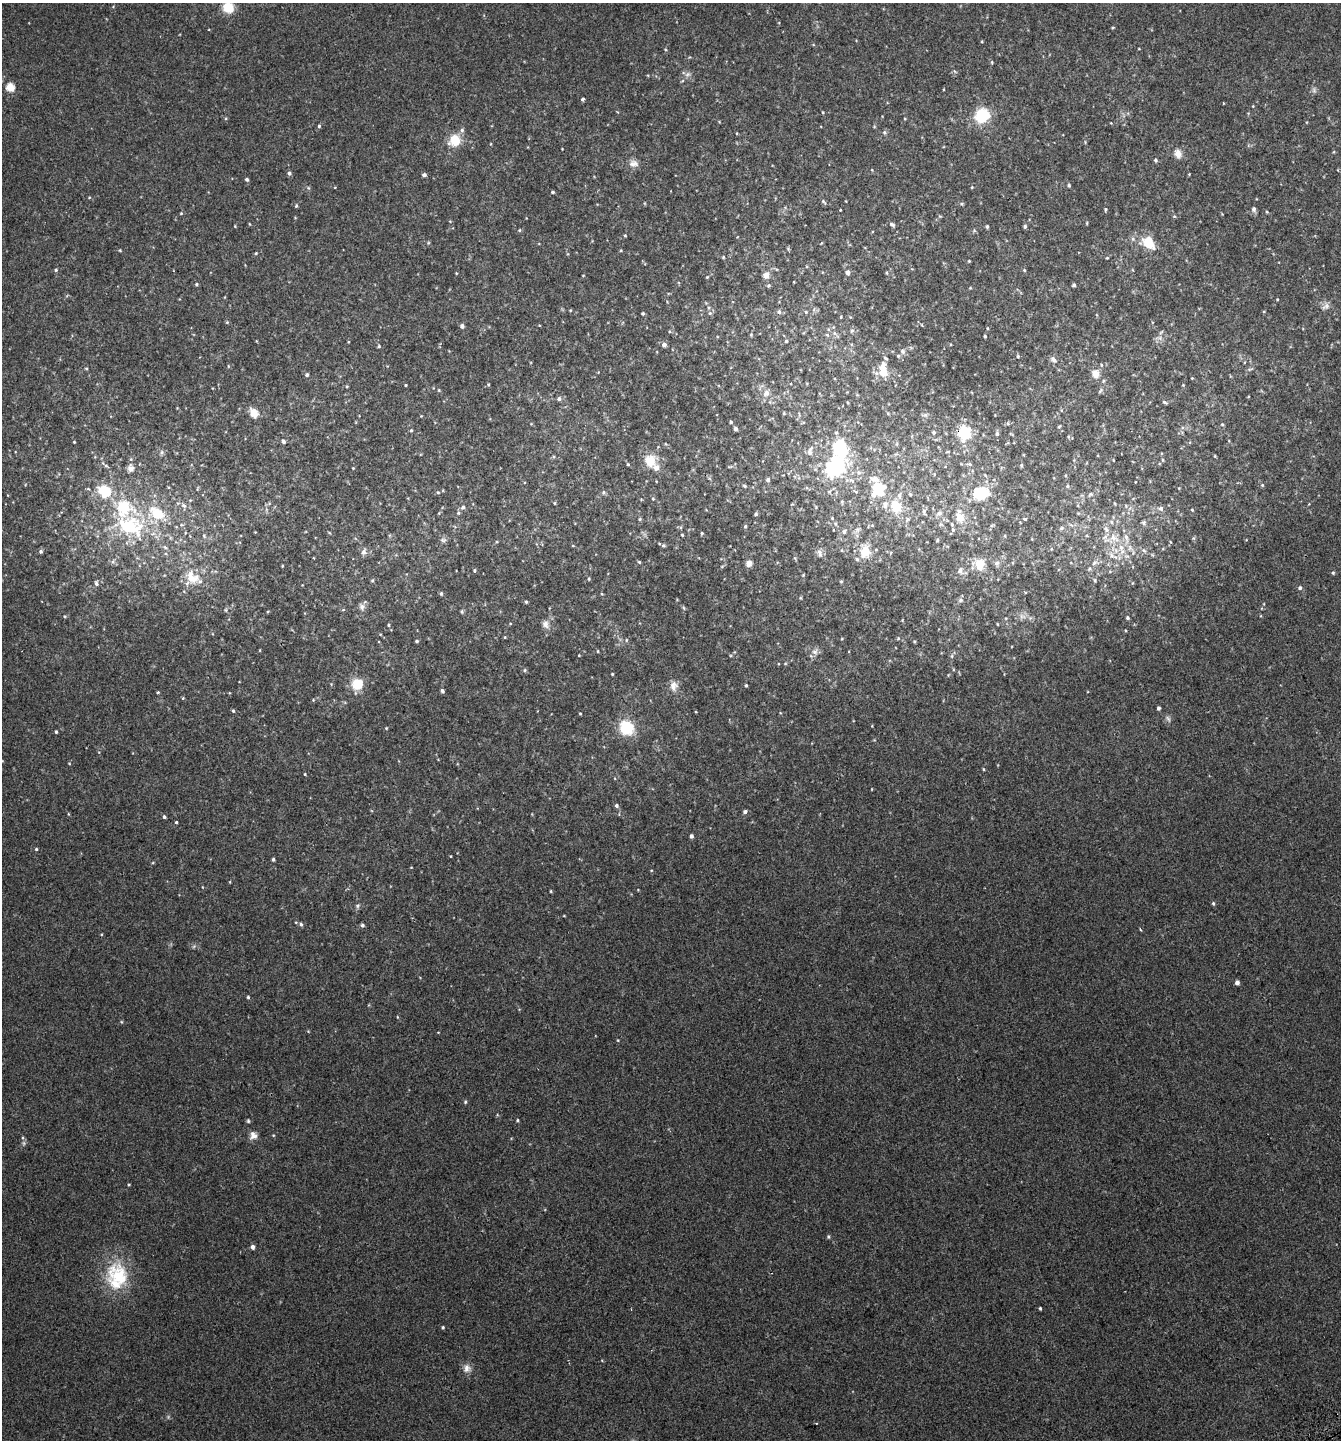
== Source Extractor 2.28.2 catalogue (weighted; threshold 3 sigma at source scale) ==
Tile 6 of 4 x 4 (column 2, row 2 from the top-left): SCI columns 1501-2839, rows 2927-4364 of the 5732 x 5857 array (HDU 1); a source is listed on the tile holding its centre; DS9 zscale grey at full resolution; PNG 1343 x 1442 px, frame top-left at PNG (2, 3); no overlay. Shown black and unused: <1% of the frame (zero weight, under 2 of 3 exposures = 3% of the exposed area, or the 3 px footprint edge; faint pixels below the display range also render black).
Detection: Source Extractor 2.28.2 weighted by HDU 2 'WHT'; one run over the whole footprint, this tile lists its part. Background 0.0096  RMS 0.0067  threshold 0.0301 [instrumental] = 3 sigma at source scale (4.5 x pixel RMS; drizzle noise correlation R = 1.50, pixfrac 1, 0.0396/0.0396 arcsec/px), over >= 5 px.
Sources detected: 310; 1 too faint to see at this stretch — not listed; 16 inside a brighter listed object's ellipse — not listed separately; the other 293 listed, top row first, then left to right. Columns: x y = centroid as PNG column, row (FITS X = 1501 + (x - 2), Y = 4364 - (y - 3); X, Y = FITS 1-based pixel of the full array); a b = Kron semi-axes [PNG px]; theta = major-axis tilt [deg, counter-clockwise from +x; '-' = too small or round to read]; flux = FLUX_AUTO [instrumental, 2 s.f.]
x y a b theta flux
228 7 11 10 - 16
982 41 5 3 - 0.53
1139 49 4 2 - 0.39
992 62 5 3 - 0.67
955 71 7 3 -45 0.75
687 74 8 7 - 2.2
10 87 5 5 - 19
1314 90 9 6 -82 1.8
582 99 3 3 - 2.1
1223 103 2 2 - 0.63
1253 106 3 3 - 0.47
823 112 3 3 - 0.53
982 116 15 13 40 26
905 119 4 3 - 0.5
319 126 4 4 - 1
884 132 6 6 - 1.3
455 140 16 13 44 13
491 144 4 3 - 0.47
1178 154 13 10 -68 4.8
1155 160 5 4 - 1.2
634 163 13 9 -4 4.2
872 170 5 3 - 0.47
289 173 5 5 - 1.6
1189 174 4 3 - 0.51
424 175 4 4 - 1.9
247 180 4 4 - 1.3
1069 185 4 4 - 0.91
972 187 4 3 - 0.49
552 192 4 4 - 0.91
823 202 9 4 -50 1.3
962 204 5 3 - 0.78
296 206 5 4 - 0.84
1105 209 5 3 - 0.76
1254 209 7 6 - 1.9
840 210 3 2 - 0.4
1267 212 4 3 - 0.64
181 213 4 4 - 0.65
1174 216 5 4 - 0.73
450 221 4 4 - 0.51
1087 223 5 3 - 0.56
249 224 4 3 - 0.49
892 225 7 5 -33 1.5
987 226 4 3 - 1.1
1025 226 4 4 - 1.3
519 230 4 4 - 0.73
974 230 5 5 - 0.89
625 235 4 4 - 0.64
1133 239 7 6 - 1.8
1148 243 15 11 -42 16
120 250 4 3 - 0.6
256 253 4 4 - 0.66
723 257 4 4 - 0.62
1107 258 4 3 - 0.56
969 261 3 3 - 0.6
56 270 5 4 - 1
1024 270 4 4 - 0.74
848 272 5 5 - 2.9
456 273 4 3 - 0.49
887 273 5 3 - 0.64
583 275 4 2 - 0.41
766 275 9 8 - 3.9
707 277 5 3 - 0.68
794 282 3 2 - 0.4
196 284 4 3 - 0.9
768 285 5 5 - 1
1074 285 4 4 - 1.1
970 288 4 3 - 0.52
1277 299 4 3 - 0.46
1326 306 12 7 36 3.2
570 310 4 3 - 0.58
779 312 7 7 - 1.7
806 312 5 5 - 0.91
643 313 4 4 - 0.92
710 313 6 5 - 1.6
841 317 4 3 - 0.56
227 322 5 4 - 0.73
539 325 4 3 - 0.47
922 325 5 3 - 0.49
462 326 4 4 - 2.2
987 328 4 3 - 0.62
852 331 6 5 - 1.3
834 333 8 6 -36 2
751 335 5 4 - 0.8
827 335 6 4 -19 0.88
985 336 3 3 - 0.86
1159 338 10 5 -11 2.3
786 341 4 4 - 0.89
664 345 5 5 - 2.4
379 346 4 3 - 0.92
903 351 8 6 -49 2
1018 356 5 4 - 0.78
886 358 7 4 -43 1
1053 359 11 7 -43 2.5
86 369 4 4 - 0.68
1250 369 9 3 19 0.95
883 372 15 14 - 8.6
1096 374 13 11 -69 6.3
307 375 4 4 - 1.4
1192 378 3 3 - 0.49
405 385 3 2 - 0.59
488 385 4 4 - 0.7
1183 385 4 3 - 0.52
439 390 4 4 - 0.66
1100 391 8 4 55 1.1
766 393 10 8 58 4.1
559 399 5 5 - 1.7
1165 402 7 4 -26 1.1
254 413 12 9 -57 6.5
784 413 5 3 - 0.59
925 415 10 5 0 1.4
421 416 3 3 - 0.45
731 422 4 3 - 0.93
1222 424 5 4 - 0.81
1059 426 5 4 - 0.78
736 429 4 3 - 2.4
411 430 4 4 - 0.81
933 432 5 4 - 1.1
836 433 6 5 - 1.3
964 433 14 12 -81 25
997 434 5 5 - 1.3
1068 437 5 3 - 0.74
283 441 6 5 - 1.6
74 442 4 3 - 0.57
810 452 9 8 - 2.5
162 453 7 6 - 1.6
1215 456 5 3 - 0.57
1113 460 4 2 - 0.4
1163 460 4 4 - 0.7
650 461 17 16 - 11
628 464 5 4 - 0.67
969 464 6 4 -21 1
1021 465 5 4 - 0.81
106 466 7 5 -45 1.4
836 467 23 18 44 59
131 468 10 8 -85 3.4
353 468 3 3 - 0.5
1066 475 5 3 - 0.61
768 480 5 5 - 1.9
1262 485 5 4 - 0.89
745 486 6 4 -19 0.99
1067 486 5 5 - 0.98
197 489 6 3 71 0.65
878 489 14 12 59 24
104 491 19 16 -36 20
855 491 8 3 -30 0.92
438 492 5 4 - 0.78
603 492 5 5 - 1.3
829 492 6 5 - 1.2
981 493 16 12 12 25
910 494 5 4 - 0.75
1090 494 8 5 32 1.5
653 499 4 4 - 0.63
842 502 5 5 - 0.8
555 503 5 3 - 0.57
184 505 9 6 -38 2.5
896 506 19 16 -68 16
1126 506 6 3 -72 0.76
463 507 7 5 25 1.6
1161 508 7 6 - 2.1
1192 510 4 3 - 0.6
924 511 8 6 -78 1.8
439 513 4 3 - 0.58
458 513 6 4 -85 1.1
939 513 9 7 18 2.6
756 514 5 4 - 1.2
960 517 16 12 -62 9.4
832 518 5 4 - 0.75
640 519 5 4 - 0.81
1025 519 4 4 - 0.67
1144 523 6 6 - 1.3
182 525 5 3 - 0.77
992 525 6 4 19 0.79
130 526 40 27 -18 59
745 526 5 4 - 1
1062 528 7 5 27 1.2
953 530 6 5 - 1.2
844 531 7 6 - 1.6
255 532 3 3 - 0.39
329 532 5 3 - 0.56
702 533 4 4 - 0.82
682 535 3 2 - 0.69
204 536 5 4 - 0.8
1005 536 4 3 - 0.59
1114 538 18 11 -30 9.7
1193 538 6 4 90 0.84
443 540 9 6 8 1.7
937 540 5 4 - 0.83
663 545 4 4 - 0.96
573 546 4 3 - 0.57
165 547 6 5 - 1.3
1144 550 7 5 -22 1.6
41 551 5 5 - 1.3
364 552 9 7 76 2.7
865 552 18 15 77 12
820 553 13 7 -71 3.2
1112 555 13 8 -46 4.9
795 558 6 4 -71 0.78
639 562 4 4 - 0.79
749 563 8 7 - 3
997 563 8 7 - 2
1094 563 9 7 39 2.6
979 564 16 14 -34 11
282 566 4 2 - 0.48
474 570 4 4 - 0.97
960 570 11 8 85 2.8
1333 573 5 4 - 0.94
803 575 4 3 - 0.51
192 577 22 17 -35 14
589 579 5 4 - 0.67
372 580 5 4 - 0.83
1095 580 6 4 -71 0.87
841 581 4 4 - 0.75
96 583 7 5 -84 1.9
1132 583 5 3 - 0.49
1300 588 5 5 - 1.5
1025 592 4 2 - 0.66
441 594 5 4 - 1.1
602 594 5 3 - 0.51
960 600 7 5 23 1.4
526 602 4 4 - 0.95
362 607 10 8 -66 2.6
684 608 6 3 -70 0.81
226 610 6 3 -71 0.77
462 611 5 4 - 1
64 616 5 4 - 0.74
1127 618 4 4 - 1.1
546 624 12 9 -70 3.9
997 624 4 2 - 0.43
388 625 4 3 - 0.69
380 634 4 3 - 0.54
505 637 4 3 - 0.6
842 638 4 3 - 0.52
898 638 4 4 - 0.64
626 640 5 4 - 0.79
417 641 4 3 - 1
914 641 5 3 - 0.59
260 650 4 2 - 0.43
598 651 4 3 - 0.51
815 651 10 8 63 3
579 655 2 2 - 0.45
952 656 5 5 - 1
525 670 5 4 - 1
612 674 3 2 - 0.6
357 684 15 15 - 12
746 685 3 3 - 0.91
674 686 14 10 -89 4.7
442 691 4 3 - 1.8
157 692 3 3 - 2.3
313 700 5 4 - 0.74
1158 708 4 3 - 2
233 711 5 4 - 0.85
580 713 4 3 - 0.53
1168 719 9 5 -65 1.6
386 728 4 4 - 0.56
627 728 20 17 -55 19
56 732 4 3 - 0.91
69 763 5 3 - 0.46
983 769 5 3 - 0.62
305 774 4 3 - 0.57
872 789 4 2 - 0.39
616 805 5 4 - 1.6
745 812 5 4 - 1.7
68 814 5 3 - 0.57
164 817 4 4 - 1.2
176 822 3 3 - 0.81
691 836 5 4 - 1.7
36 849 4 4 - 0.79
273 859 4 3 - 1.1
551 891 5 3 - 0.57
1213 903 5 4 - 1
358 906 6 5 - 1.2
564 916 4 3 - 0.42
301 924 6 5 - 1.2
362 925 5 4 - 1.4
1140 929 4 3 - 0.6
194 946 6 4 45 1
1237 982 4 4 - 2.8
248 997 4 4 - 0.83
397 1017 4 3 - 0.49
308 1031 5 3 - 0.52
618 1040 5 3 - 0.53
465 1102 5 4 - 0.99
517 1120 4 3 - 0.8
248 1121 5 4 - 0.89
253 1135 10 9 - 3.9
129 1184 4 3 - 0.51
828 1237 5 4 - 0.9
252 1247 5 4 - 2.5
118 1276 33 26 -58 40
1040 1308 3 3 - 0.77
443 1327 4 4 - 0.85
467 1368 11 11 - 4.2
816 1423 3 2 - 0.53
Overlapping masked pixels (flux is a lower limit): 1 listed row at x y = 964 433
Isophote crosses this tile's border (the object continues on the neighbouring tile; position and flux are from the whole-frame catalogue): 1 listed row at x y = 228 7
Unlisted compact peaks at least as high as the median listed source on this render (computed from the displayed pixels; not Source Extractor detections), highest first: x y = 451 856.